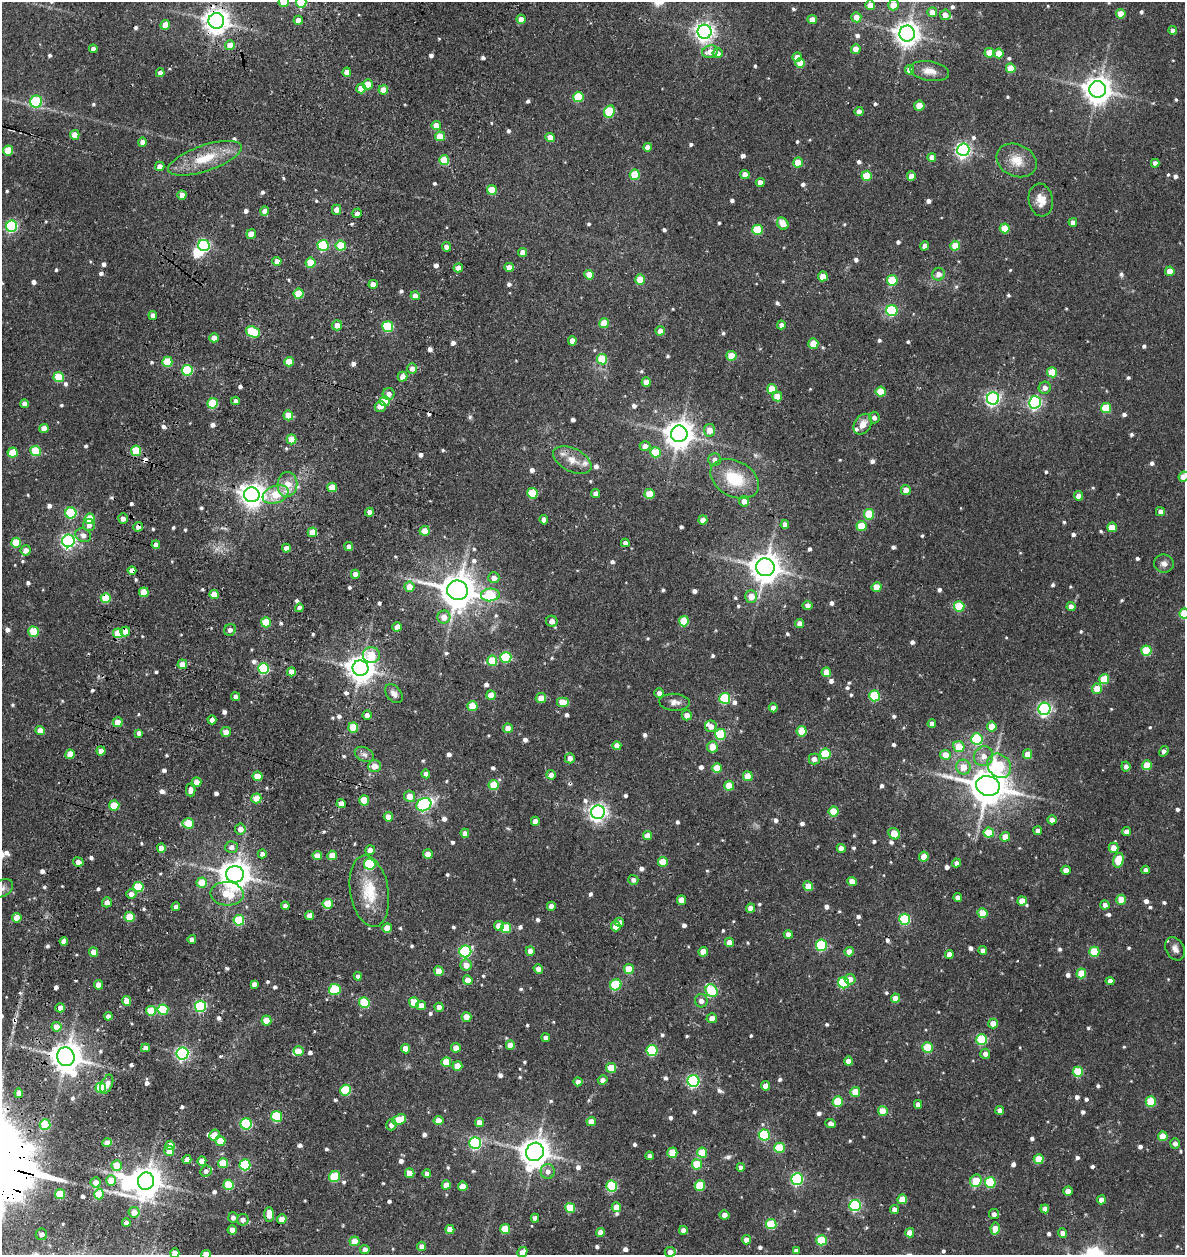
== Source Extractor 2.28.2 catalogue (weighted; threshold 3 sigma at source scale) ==
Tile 7 of 4 x 4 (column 3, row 2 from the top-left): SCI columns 2583-3765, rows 2635-3887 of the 5387 x 5349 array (HDU 1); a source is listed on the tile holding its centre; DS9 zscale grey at full resolution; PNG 1187 x 1257 px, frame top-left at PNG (2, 2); each listed source drawn as its Kron ellipse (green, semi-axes under 4 px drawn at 4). Shown black and unused: <1% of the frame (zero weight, under 3 of 5 exposures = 11% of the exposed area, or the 3 px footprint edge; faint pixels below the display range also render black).
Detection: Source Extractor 2.28.2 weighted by HDU 2 'WHT'; one run over the whole footprint, this tile lists its part. Background 0.122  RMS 0.0079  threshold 0.0357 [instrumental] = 3 sigma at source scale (4.5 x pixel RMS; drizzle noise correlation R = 1.50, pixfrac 1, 0.05/0.05 arcsec/px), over >= 5 px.
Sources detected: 840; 2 inside a brighter object's white glare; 5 cosmic-ray / hot-pixel residue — neither listed nor drawn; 7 inside a brighter listed object's ellipse — not listed separately; of the other 826, all 500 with FLUX_AUTO >= 3.42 (the completeness limit of this list) listed and drawn (326 fainter detections not listed), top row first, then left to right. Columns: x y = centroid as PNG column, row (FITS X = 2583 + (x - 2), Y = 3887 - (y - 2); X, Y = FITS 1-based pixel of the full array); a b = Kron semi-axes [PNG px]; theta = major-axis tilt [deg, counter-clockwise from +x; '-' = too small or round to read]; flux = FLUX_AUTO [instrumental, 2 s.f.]
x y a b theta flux
284 2 5 5 - 22
301 2 5 5 - 39
870 5 5 4 - 11
893 5 5 5 - 11
932 12 5 5 - 9.7
1121 14 5 4 - 12
945 15 5 5 - 7.1
856 17 5 5 - 7.5
521 19 4 4 - 7.4
812 19 4 4 - 7.5
298 20 4 4 - 7.8
216 21 8 7 - 830
165 25 5 4 - 10
1173 30 4 4 - 3.5
705 32 7 7 - 420
907 33 8 7 - 730
230 45 5 5 - 9.8
93 49 4 4 - 3.7
856 49 4 4 - 11
710 52 8 6 14 9.4
717 53 5 5 - 6.6
989 53 5 5 - 14
999 53 5 4 - 12
797 57 5 4 - 9.2
800 63 5 4 - 16
1011 68 5 5 - 17
909 70 5 4 - 6.6
929 71 20 9 -10 8
347 72 4 4 - 7.8
160 73 4 4 - 5.1
368 84 5 5 - 12
361 88 5 5 - 13
1098 89 8 8 - 970
383 90 5 4 - 9.3
578 97 5 5 - 36
36 102 6 6 - 63
919 106 5 5 - 11
609 111 6 5 - 37
859 112 4 4 - 5.8
436 126 5 4 - 11
75 135 5 4 - 12
440 136 5 5 - 18
550 137 5 4 - 7.1
142 142 4 4 - 6.3
648 147 4 4 - 6
8 150 5 5 - 23
963 150 6 6 - 230
932 157 4 4 - 8
205 158 39 13 19 26
444 160 5 5 - 25
1017 160 21 16 -24 14
798 163 5 5 - 19
1155 163 4 4 - 4.5
160 166 5 4 - 5.2
635 175 5 5 - 30
745 175 4 4 - 8.2
867 176 5 5 - 24
911 176 4 4 - 9.1
760 182 4 4 - 6.2
492 190 5 5 - 20
182 195 4 4 - 8.4
1041 200 16 12 -82 10
337 210 5 4 - 6.7
265 211 4 4 - 8.3
357 213 5 4 - 4.1
1073 222 4 4 - 4.6
783 224 6 5 - 10
12 226 6 5 - 100
1005 228 5 5 - 21
757 230 5 5 - 36
251 234 5 4 - 12
323 245 5 5 - 65
204 246 6 5 - 120
341 246 5 5 - 31
925 246 4 4 - 5.9
955 246 5 5 - 23
446 247 5 4 - 4.3
523 252 4 4 - 8.3
277 261 4 4 - 7.9
311 263 5 5 - 29
509 267 4 4 - 7.5
458 268 5 4 - 5.5
1170 271 5 4 - 12
938 274 6 6 - 5.8
589 275 5 4 - 12
823 276 5 5 - 14
640 280 5 5 - 13
892 280 5 5 - 36
373 284 4 4 - 7.3
299 294 5 5 - 26
415 296 4 4 - 6.8
892 311 5 5 - 76
153 315 4 4 - 3.4
604 323 5 5 - 20
337 325 5 5 - 6.5
781 325 4 4 - 3.5
388 327 5 5 - 55
660 331 4 4 - 7.7
253 332 7 5 -22 53
214 338 4 4 - 8.4
572 341 5 4 - 6.8
813 344 5 5 - 12
731 356 5 5 - 15
602 359 5 5 - 29
167 362 5 5 - 32
289 362 5 4 - 14
412 368 5 5 - 5
187 370 5 5 - 59
1052 372 5 5 - 20
59 377 5 5 - 32
403 377 5 5 - 6.9
646 382 4 4 - 7.8
1045 388 6 6 - 4.5
772 389 5 5 - 21
881 392 5 5 - 22
389 394 6 5 - 5.2
777 396 5 5 - 11
993 399 6 6 - 180
235 401 4 4 - 4.1
385 401 5 5 - 25
1035 402 6 6 - 160
213 403 5 5 - 41
24 404 4 4 - 5
380 406 5 5 - 5.4
1106 408 5 5 - 31
288 415 5 5 - 16
874 417 6 5 - 3.5
863 424 11 8 55 8.1
44 428 4 4 - 7.9
710 430 6 5 - 8.1
679 434 8 8 - 1000
291 439 5 5 - 15
645 446 5 5 - 6
35 451 5 5 - 35
136 451 5 5 - 38
655 452 5 5 - 24
13 453 5 5 - 24
715 459 6 6 - 4
572 460 20 11 -26 11
1184 477 5 4 - 11
735 479 26 17 -28 33
287 484 12 10 83 15
332 487 5 5 - 16
906 490 5 4 - 12
532 493 5 5 - 27
596 493 4 4 - 4.2
650 494 5 5 - 19
252 495 8 7 - 740
276 495 13 8 21 17
1078 496 4 4 - 6.2
744 501 5 5 - 6
369 512 4 4 - 4.4
1160 512 4 4 - 4.4
71 513 5 5 - 62
869 514 5 5 - 29
90 519 5 5 - 26
123 519 5 5 - 4.6
544 520 5 4 - 3.9
703 520 4 4 - 7.5
89 525 6 6 - 4.1
785 525 4 4 - 4.8
861 526 5 5 - 23
138 527 5 4 - 6.2
1112 527 5 5 - 17
425 531 5 5 - 14
312 532 5 4 - 15
83 535 8 6 -24 4.3
68 541 6 6 - 230
16 543 5 5 - 25
625 543 4 4 - 4.2
156 545 4 4 - 5.2
349 547 4 4 - 4.9
286 548 4 4 - 6.2
26 550 5 5 - 5.6
1164 563 10 9 - 3.9
765 567 9 9 - 1300
132 570 4 4 - 5.5
355 574 4 4 - 5.1
494 578 5 5 - 5.4
409 587 5 5 - 11
877 587 5 5 - 14
457 590 10 10 - 1900
144 592 5 5 - 20
214 594 4 4 - 14
490 595 9 6 5 51
751 596 6 6 - 10
106 598 5 5 - 30
807 605 5 4 - 3.6
959 606 5 5 - 32
1071 607 4 4 - 5.7
299 608 4 4 - 3.9
1184 614 5 5 - 32
444 617 6 6 - 7.6
552 621 5 5 - 4.9
684 621 5 5 - 25
266 622 5 5 - 25
800 624 4 4 - 7.6
397 627 5 4 - 8
230 630 6 5 - 3.5
33 632 5 5 - 32
125 632 5 5 - 12
118 633 5 5 - 26
1146 651 5 5 - 33
371 655 8 8 - 20
506 657 5 5 - 55
492 661 5 5 - 28
182 664 5 4 - 9.7
263 668 5 5 - 76
360 668 8 7 - 900
291 672 4 4 - 7.4
826 672 5 4 - 8.4
1104 679 5 5 - 25
1097 689 5 5 - 15
659 693 5 4 - 3.8
394 694 11 7 -48 3.8
491 695 5 4 - 12
875 696 5 5 - 52
236 697 4 4 - 3.7
541 698 5 5 - 9.1
725 698 5 5 - 58
563 702 6 5 - 15
675 702 15 8 -4 4.7
472 706 5 5 - 22
773 708 4 4 - 5.5
1044 709 6 6 - 180
367 715 4 4 - 3.8
687 715 5 5 - 6.2
212 720 4 4 - 4.4
118 722 5 5 - 14
932 724 4 4 - 4.2
711 726 6 6 - 6
992 727 5 5 - 12
353 728 5 5 - 22
508 728 5 4 - 6.9
40 731 4 4 - 9.4
802 731 5 5 - 22
226 732 5 5 - 7.2
139 733 4 4 - 3.7
720 734 5 5 - 55
977 739 6 5 - 66
617 746 4 4 - 6.8
712 747 5 5 - 12
959 747 6 5 - 20
101 751 4 4 - 8.6
1164 751 5 4 - 4.3
70 754 5 4 - 13
364 754 10 6 -28 3.5
825 754 5 5 - 39
1027 754 5 4 - 8.9
945 755 5 5 - 11
983 756 10 9 - 7.4
570 758 5 5 - 5
814 759 5 5 - 5.8
1147 765 5 5 - 20
375 766 6 6 - 7
999 766 13 11 -49 39
1126 766 5 4 - 3.4
963 767 7 7 - 11
717 768 5 5 - 17
426 774 4 4 - 3.7
551 775 5 4 - 5.1
258 776 5 4 - 13
748 776 5 5 - 16
196 782 5 4 - 6
493 785 5 5 - 23
729 786 5 5 - 20
988 786 12 9 -12 2300
191 790 6 5 - 4.7
409 796 5 5 - 8.2
256 798 5 5 - 18
364 800 5 5 - 26
341 804 4 4 - 8
114 805 5 5 - 22
424 805 8 6 30 110
833 811 5 5 - 22
598 812 7 6 - 350
388 817 4 4 - 7
1052 820 4 4 - 4.4
535 821 4 4 - 7.2
188 823 5 5 - 25
240 829 5 5 - 6.8
1038 831 4 4 - 3.9
1126 831 4 4 - 5
465 833 4 4 - 4.6
989 833 5 5 - 22
894 834 6 5 - 14
647 836 4 4 - 8.1
1005 837 5 5 - 10
231 847 6 6 - 4.8
161 848 4 4 - 8.4
841 848 4 4 - 7.5
1114 848 5 5 - 8.6
370 850 5 5 - 6.1
262 854 4 4 - 3.5
428 854 5 5 - 7.3
332 855 5 4 - 11
317 856 4 4 - 6.7
924 857 5 4 - 12
1118 860 7 5 75 22
78 862 5 4 - 6.2
663 862 5 5 - 16
957 863 4 4 - 3.8
370 864 6 5 - 59
1066 870 5 4 - 6.1
1146 870 4 4 - 3.8
235 874 9 8 - 1200
633 880 5 5 - 3.6
852 882 4 4 - 9.2
202 883 5 5 - 24
808 886 5 5 - 14
138 887 5 5 - 37
2 888 12 8 34 3.7
369 891 36 19 -80 29
131 894 5 5 - 5
227 894 16 12 -3 25
958 897 4 4 - 4.4
681 900 4 4 - 9.4
1121 900 5 5 - 18
1022 901 5 4 - 12
107 902 5 4 - 4.7
328 904 5 5 - 25
1105 905 4 4 - 3.9
285 906 4 4 - 4
551 906 4 4 - 5.4
176 907 4 4 - 4.4
751 908 4 4 - 6.6
983 913 5 5 - 20
310 916 4 4 - 6.5
130 917 5 5 - 23
17 918 5 5 - 12
905 919 5 5 - 62
239 920 5 5 - 46
619 922 5 4 - 3.8
499 926 5 5 - 8.3
616 926 5 4 - 9.5
387 928 5 4 - 12
506 928 5 5 - 27
788 934 4 4 - 5.1
192 939 4 4 - 3.8
64 941 4 4 - 6.2
729 942 4 4 - 6.3
821 945 5 5 - 70
1175 949 12 9 -62 4.7
983 950 4 4 - 4.5
465 951 6 5 - 95
530 951 5 4 - 6.5
93 952 4 4 - 8.5
703 952 5 4 - 11
849 952 4 4 - 8.1
1094 952 5 5 - 30
949 954 4 4 - 5.6
466 965 6 5 - 7.7
538 969 5 4 - 5.9
629 969 5 5 - 19
439 971 5 4 - 16
1081 973 5 5 - 22
358 976 4 4 - 3.7
850 979 5 5 - 6.8
468 980 5 4 - 9.2
1110 981 4 4 - 5.2
843 983 5 5 - 61
254 984 4 4 - 3.4
98 985 5 4 - 8.9
616 985 6 5 - 46
335 989 6 5 - 49
712 991 7 5 -56 57
895 998 4 4 - 7.7
126 1001 5 4 - 9.5
701 1001 6 6 - 4.4
414 1002 5 5 - 17
364 1003 5 5 - 40
421 1005 5 4 - 7.2
201 1006 5 5 - 81
439 1007 4 4 - 5.6
60 1008 5 4 - 5.9
163 1010 5 5 - 40
151 1011 5 5 - 20
108 1016 4 4 - 4.2
467 1017 5 4 - 9.8
712 1018 5 5 - 6
266 1021 5 5 - 14
993 1024 5 4 - 11
57 1027 5 5 - 8
546 1038 4 4 - 4
982 1040 5 5 - 53
510 1045 4 4 - 7.9
927 1047 5 5 - 35
145 1048 4 4 - 4.7
456 1048 5 4 - 8.4
405 1049 4 4 - 8.7
652 1050 5 5 - 59
298 1051 5 5 - 9.8
182 1053 6 6 - 180
985 1054 5 5 - 4.3
66 1057 9 8 - 1400
848 1061 4 4 - 5.7
446 1062 5 5 - 19
457 1066 5 4 - 13
611 1068 5 5 - 20
1078 1072 5 5 - 35
603 1080 5 4 - 4.1
693 1081 6 6 - 130
578 1082 4 4 - 5.7
107 1084 10 5 66 5.9
766 1086 4 4 - 8.3
101 1088 5 5 - 33
346 1090 5 5 - 48
855 1092 5 5 - 19
19 1093 5 4 - 6
838 1101 5 5 - 30
1151 1101 5 5 - 37
918 1104 4 4 - 4.1
1000 1110 4 4 - 5.9
883 1111 5 5 - 15
276 1116 5 5 - 53
399 1120 7 5 24 19
438 1121 5 4 - 10
591 1121 5 4 - 8.4
479 1122 4 4 - 6.9
45 1124 5 5 - 39
246 1124 5 5 - 74
831 1124 5 4 - 4.2
391 1125 5 5 - 3.7
214 1135 5 5 - 13
764 1135 5 5 - 63
1163 1136 5 5 - 15
220 1141 5 5 - 13
107 1143 4 4 - 9.1
475 1143 6 6 - 110
1175 1143 5 5 - 4.2
170 1145 5 4 - 9.2
779 1148 5 5 - 33
169 1151 5 5 - 12
535 1152 9 8 - 1200
672 1153 5 5 - 19
702 1153 5 5 - 19
649 1156 4 4 - 3.6
187 1159 4 4 - 5
1039 1159 5 5 - 20
202 1161 4 4 - 8.3
223 1163 5 5 - 26
697 1164 5 5 - 28
117 1165 5 5 - 18
245 1165 5 5 - 75
741 1167 4 4 - 4.2
206 1171 6 5 - 3.4
548 1171 7 7 - 4.6
410 1173 5 4 - 12
427 1174 4 4 - 4.6
334 1177 6 5 - 38
797 1179 6 6 - 120
111 1180 5 5 - 17
146 1181 9 8 - 1400
976 1181 6 5 - 19
96 1182 5 5 - 8
990 1182 5 5 - 55
229 1185 5 5 - 33
446 1185 4 4 - 8.5
700 1185 5 5 - 34
463 1186 5 4 - 12
612 1186 5 5 - 67
1068 1191 4 4 - 8.9
60 1194 5 5 - 29
99 1194 5 5 - 22
902 1199 5 5 - 17
1101 1200 4 4 - 6.3
855 1206 6 5 - 93
616 1207 4 4 - 9.8
570 1208 5 5 - 25
894 1209 4 4 - 5.1
1045 1209 4 4 - 5.5
134 1212 5 5 - 8.8
994 1214 5 5 - 3.5
269 1215 7 5 -88 8.2
724 1215 5 4 - 4.8
233 1217 5 5 - 3.7
535 1218 4 4 - 4.6
282 1219 5 4 - 9.8
243 1220 6 5 - 4.8
126 1223 4 4 - 3.6
771 1224 5 5 - 40
505 1229 5 5 - 21
995 1229 6 4 80 13
232 1230 4 4 - 7.2
450 1230 4 4 - 11
683 1230 4 4 - 4.6
600 1232 4 4 - 6.3
910 1233 4 4 - 9.8
1062 1233 4 4 - 4.6
41 1234 6 5 - 4
746 1240 4 4 - 5.6
822 1240 5 5 - 35
355 1241 5 5 - 14
422 1246 5 4 - 4.4
365 1249 4 4 - 4.2
796 1251 4 4 - 3.7
522 1252 5 4 - 5.6
670 1252 5 5 - 5.5
175 1253 4 4 - 9.5
206 1254 4 4 - 9.6
Overlapping masked pixels (flux is a lower limit): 10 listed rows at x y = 216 21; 205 158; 138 527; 156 545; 132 570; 106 598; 125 632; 182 664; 70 754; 66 1057
Isophote crosses this tile's border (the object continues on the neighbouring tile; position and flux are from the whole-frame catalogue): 8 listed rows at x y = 284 2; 301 2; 1184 477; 1184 614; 2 888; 522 1252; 175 1253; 206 1254